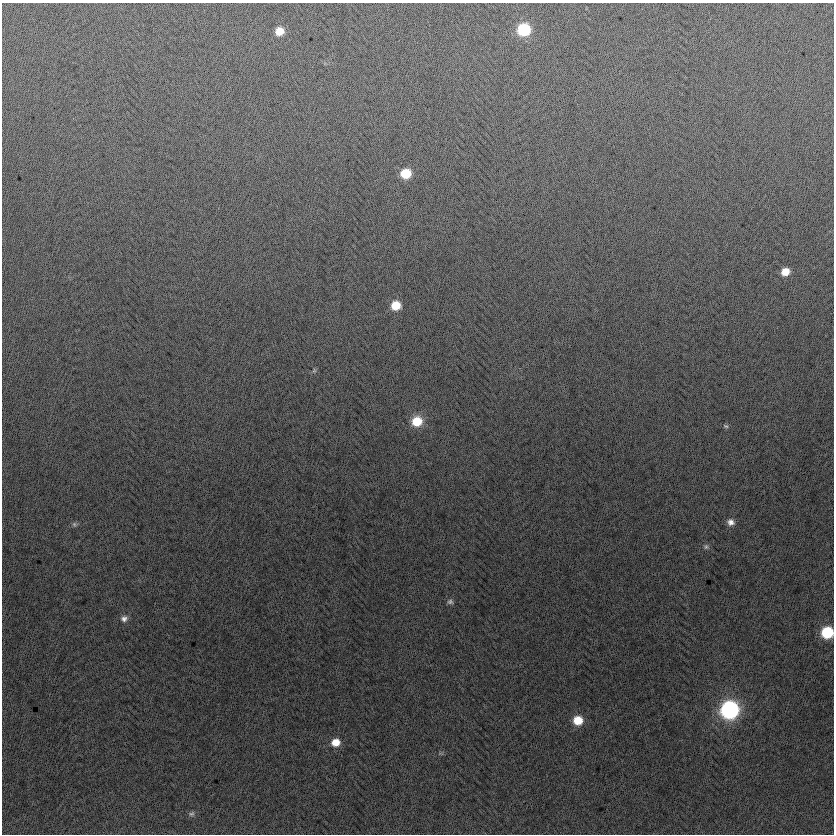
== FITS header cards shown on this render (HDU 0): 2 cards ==
NAXIS1  =                  832
NAXIS2  =                  832

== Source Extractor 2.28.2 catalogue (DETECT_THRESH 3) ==
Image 832 x 832 px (HDU 0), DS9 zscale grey, 1 PNG px = 1 image px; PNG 836 x 836 px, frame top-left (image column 1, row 832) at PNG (2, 3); no overlay
Background -3.89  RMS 12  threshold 37.5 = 3 sigma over >= 5 px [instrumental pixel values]
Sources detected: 18; all 18 listed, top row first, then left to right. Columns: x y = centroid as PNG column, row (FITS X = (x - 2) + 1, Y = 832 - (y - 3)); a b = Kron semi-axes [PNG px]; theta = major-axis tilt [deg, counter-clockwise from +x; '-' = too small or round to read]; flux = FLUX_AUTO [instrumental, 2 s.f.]
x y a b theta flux
524 30 9 9 - 56000
279 31 8 8 - 12000
406 173 9 8 - 24000
785 272 8 7 - 11000
396 305 9 8 - 18000
314 371 5 4 - 950
417 421 10 10 - 22000
726 426 8 5 -17 1700
731 522 9 8 - 5100
74 524 7 6 - 1900
706 547 8 7 - 2300
450 602 8 6 1 2400
124 618 9 8 - 4200
827 632 9 8 - 49000
729 710 10 10 - 250000
578 720 9 9 - 18000
336 742 9 8 - 11000
191 814 9 7 11 2400
At the frame edge (FLAGS 8, measured only in part): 1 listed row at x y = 827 632